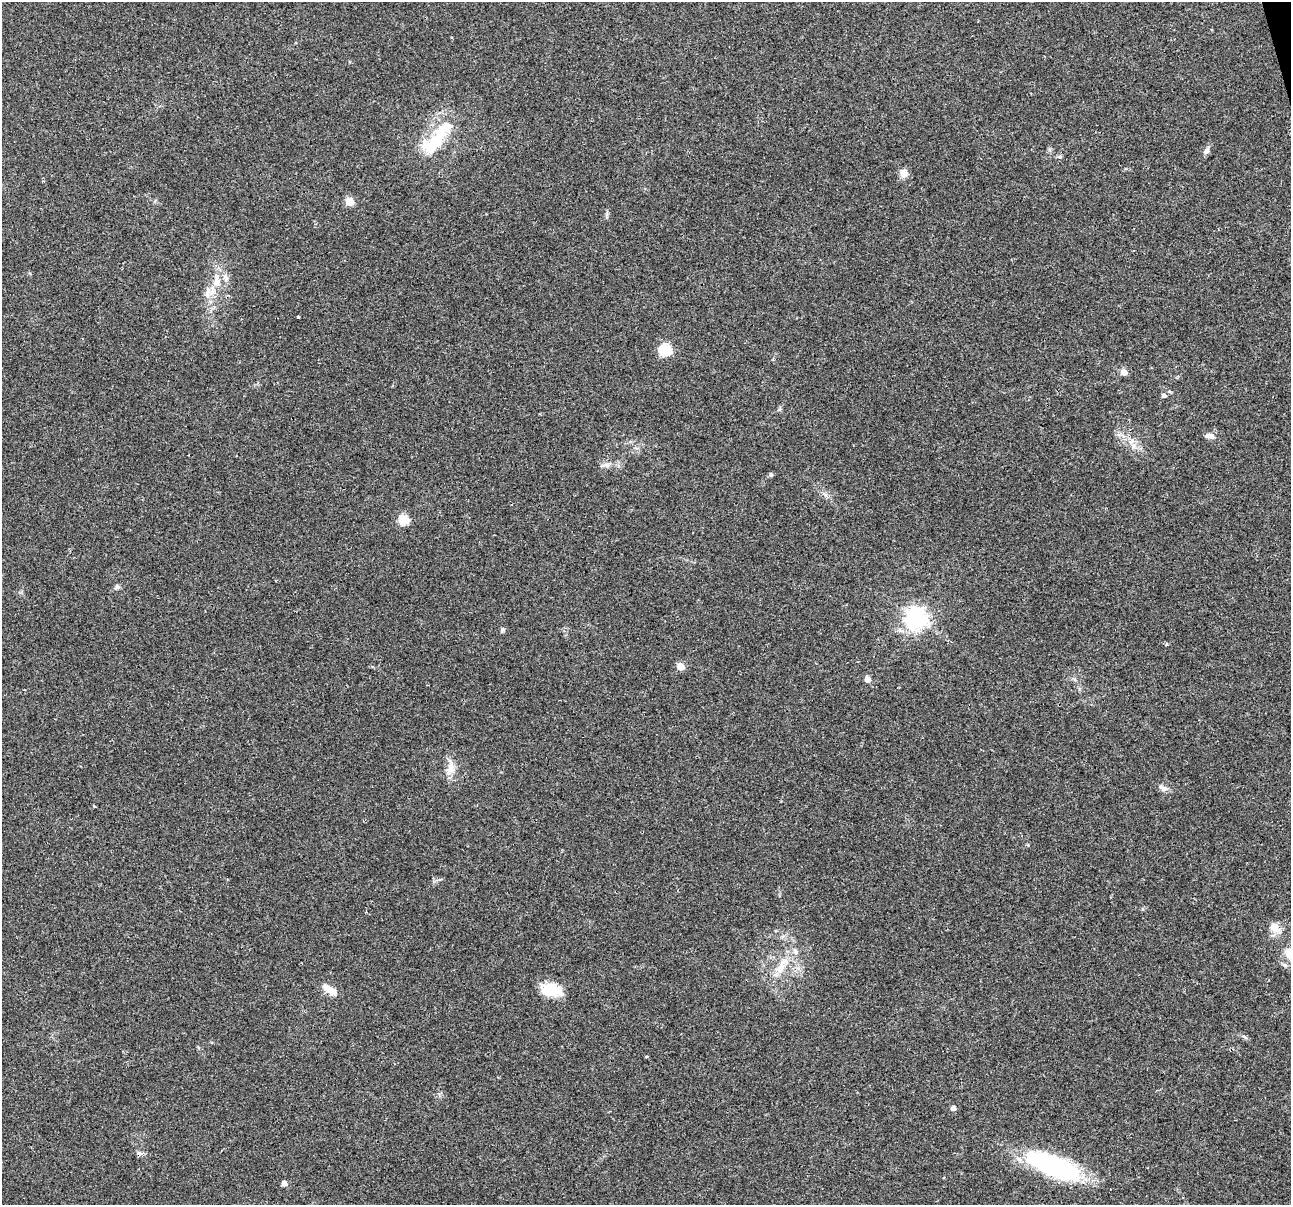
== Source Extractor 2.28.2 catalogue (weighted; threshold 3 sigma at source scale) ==
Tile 10 of 4 x 4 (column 2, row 3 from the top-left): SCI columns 1290-2578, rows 1297-2499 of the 5155 x 4952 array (HDU 1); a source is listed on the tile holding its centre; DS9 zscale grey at full resolution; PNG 1293 x 1207 px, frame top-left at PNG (2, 2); no overlay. Shown black and unused: <1% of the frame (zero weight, under 2 of 3 exposures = <1% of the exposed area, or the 3 px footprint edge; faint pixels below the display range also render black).
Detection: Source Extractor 2.28.2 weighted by HDU 2 'WHT'; one run over the whole footprint, this tile lists its part. Background 0.0234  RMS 0.0043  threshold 0.0193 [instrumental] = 3 sigma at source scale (4.5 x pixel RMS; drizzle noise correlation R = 1.50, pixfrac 1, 0.0396/0.0396 arcsec/px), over >= 5 px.
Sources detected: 36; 2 inside a brighter object's white glare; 1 cosmic-ray / hot-pixel residue — not listed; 2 inside a brighter listed object's ellipse — not listed separately; the other 31 listed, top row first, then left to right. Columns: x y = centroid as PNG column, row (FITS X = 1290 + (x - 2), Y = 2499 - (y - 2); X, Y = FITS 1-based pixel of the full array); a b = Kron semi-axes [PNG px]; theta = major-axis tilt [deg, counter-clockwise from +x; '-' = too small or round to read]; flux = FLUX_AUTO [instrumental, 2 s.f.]
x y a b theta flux
439 137 51 19 53 23
1206 151 10 7 57 1.6
1059 157 6 4 18 0.64
903 173 12 9 -68 2.8
349 201 5 5 - 11
226 278 10 7 -67 2.2
216 282 15 9 89 4.9
208 293 16 7 75 3.5
298 317 3 3 - 2.7
665 350 6 6 - 36
1124 372 7 6 - 2.6
1164 396 6 5 - 1.2
1211 436 10 7 -50 1.8
1134 446 9 6 -83 1.9
605 465 15 5 12 2
771 475 6 5 - 0.72
404 520 6 5 - 21
117 587 7 6 - 0.92
916 618 8 8 - 240
502 630 7 6 - 0.8
680 667 6 5 - 6.1
867 679 8 6 -77 2
451 769 18 12 77 5
1164 789 12 7 -13 1.9
1275 928 19 10 -46 4.5
781 966 29 10 60 8.1
330 990 19 7 -36 5.6
551 990 25 13 -5 13
953 1108 5 5 - 2
1052 1166 60 23 -24 56
284 1183 5 5 - 2.8